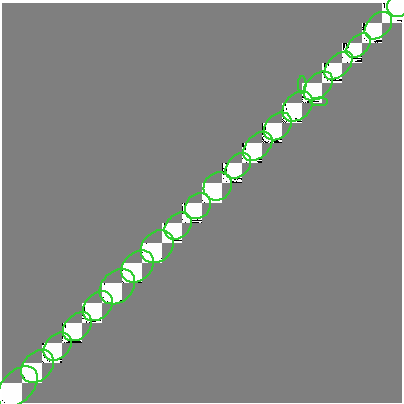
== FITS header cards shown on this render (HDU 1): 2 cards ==
NAXIS1  =                  400
NAXIS2  =                  400

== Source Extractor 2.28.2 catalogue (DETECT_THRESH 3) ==
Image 400 x 400 px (HDU 1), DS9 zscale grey, 1 PNG px = 1 image px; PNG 404 x 404 px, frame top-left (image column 1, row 400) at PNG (2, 3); each listed source drawn as its Kron ellipse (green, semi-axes under 4 px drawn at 4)
Background 0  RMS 3.9e-09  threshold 1.18e-08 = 3 sigma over >= 5 px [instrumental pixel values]
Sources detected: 22; all 22 listed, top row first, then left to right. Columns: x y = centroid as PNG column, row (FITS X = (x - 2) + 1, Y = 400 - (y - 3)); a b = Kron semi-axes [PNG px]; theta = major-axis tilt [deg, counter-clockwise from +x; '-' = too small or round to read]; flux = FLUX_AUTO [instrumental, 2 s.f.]
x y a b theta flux
398 6 11 10 - 1.4e-05
378 26 16 11 45 1.8e-05
358 46 15 9 45 1.7e-05
338 66 17 10 45 1.8e-05
302 85 8 3 89 5.2e-07
318 86 17 11 45 1.8e-05
319 102 8 3 1 5.2e-07
298 106 17 12 45 1.8e-05
278 126 16 11 45 1.7e-05
258 146 17 11 45 1.8e-05
238 166 15 10 45 1.9e-05
218 186 15 13 45 1.8e-05
198 206 14 11 45 1.7e-05
178 226 15 11 45 1.8e-05
157 247 18 14 44 2.6e-05
138 266 18 14 44 2.5e-05
117 287 20 15 44 2.7e-05
98 306 17 12 45 2.4e-05
77 327 16 12 45 2.7e-05
58 346 16 11 45 2.6e-05
38 366 18 14 45 2.8e-05
17 387 24 15 45 3.6e-05
At the frame edge (FLAGS 8, measured only in part): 2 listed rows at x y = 398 6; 17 387